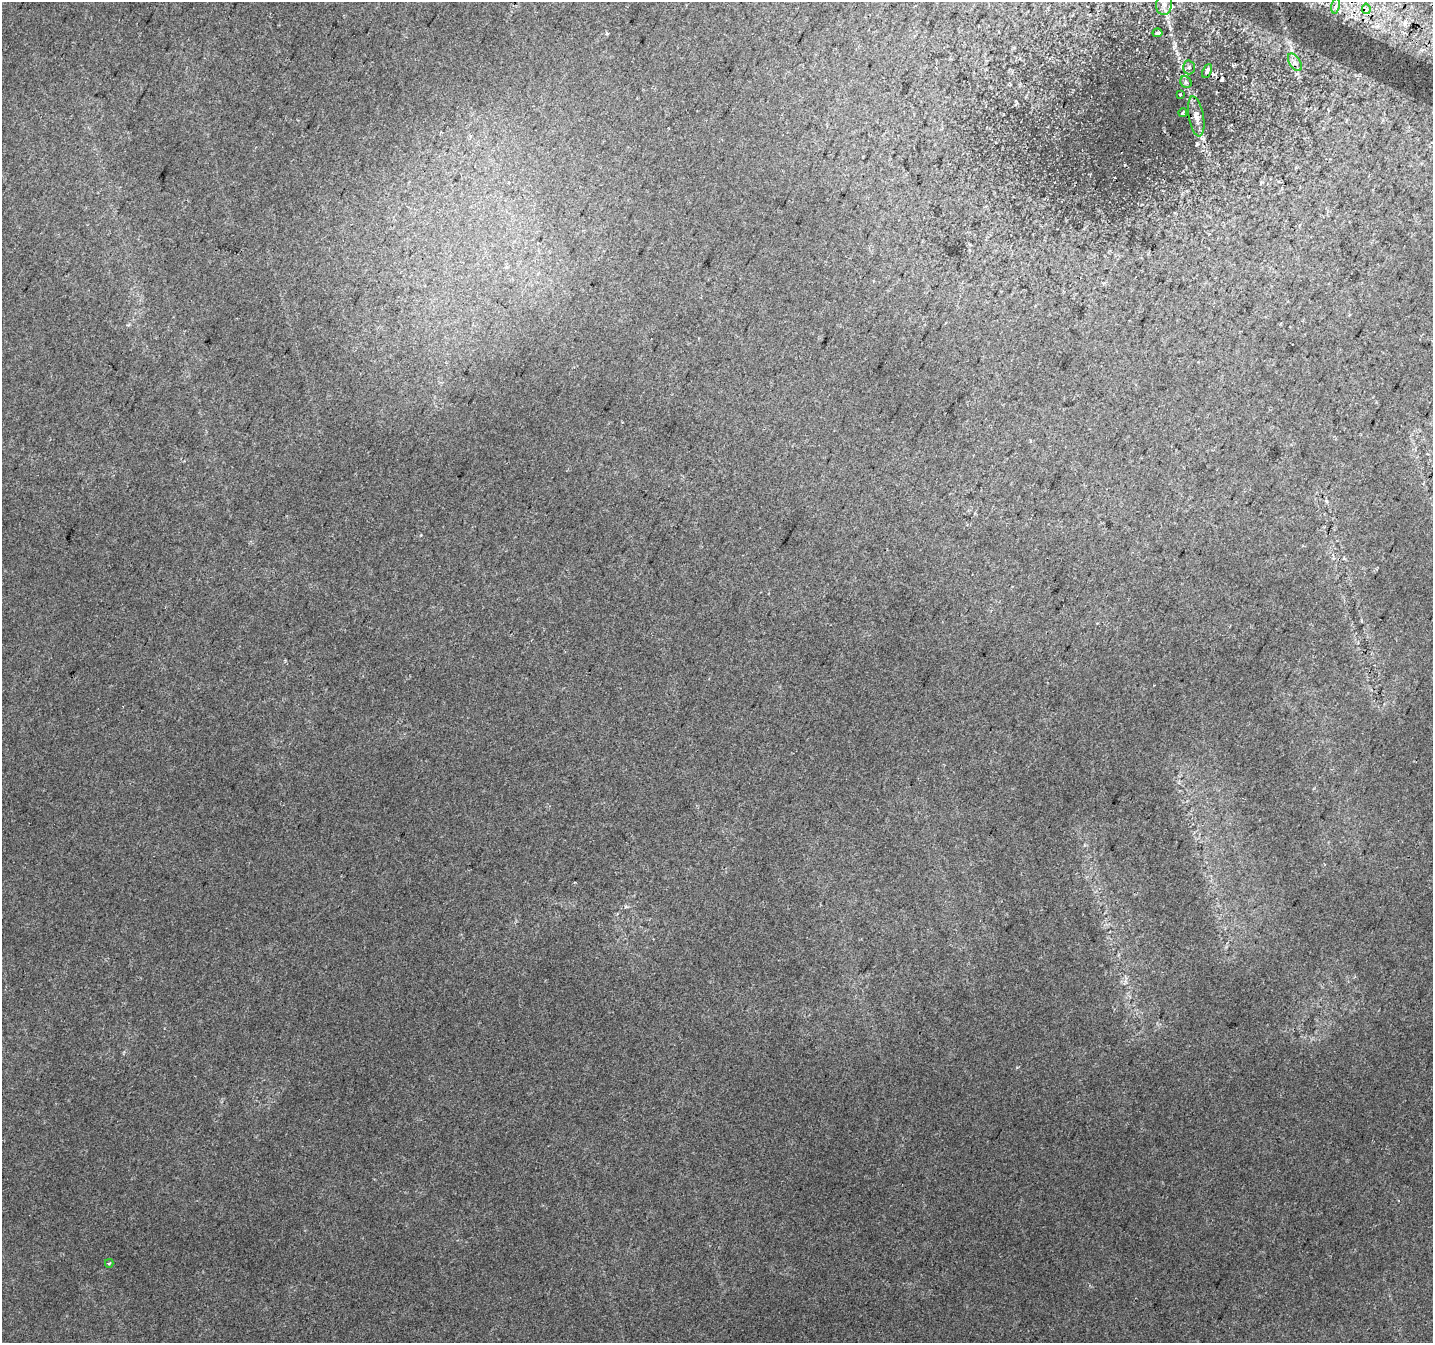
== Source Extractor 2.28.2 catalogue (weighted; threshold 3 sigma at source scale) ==
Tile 10 of 4 x 4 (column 2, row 3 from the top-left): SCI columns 1460-2890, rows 1648-2988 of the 5773 x 5911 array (HDU 1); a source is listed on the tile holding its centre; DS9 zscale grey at full resolution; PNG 1435 x 1345 px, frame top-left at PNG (2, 2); each listed source drawn as its Kron ellipse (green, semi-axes under 4 px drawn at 4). Shown black and unused: <1% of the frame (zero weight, under 2 of 3 exposures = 2% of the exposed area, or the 3 px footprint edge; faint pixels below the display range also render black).
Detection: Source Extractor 2.28.2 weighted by HDU 2 'WHT'; one run over the whole footprint, this tile lists its part. Background 0.0321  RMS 0.01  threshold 0.046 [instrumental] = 3 sigma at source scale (4.5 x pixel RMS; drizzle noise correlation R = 1.50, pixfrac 1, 0.0396/0.0396 arcsec/px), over >= 5 px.
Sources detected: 15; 2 cosmic-ray / hot-pixel residue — neither listed nor drawn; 1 inside a brighter listed object's ellipse — not listed separately; the other 12 listed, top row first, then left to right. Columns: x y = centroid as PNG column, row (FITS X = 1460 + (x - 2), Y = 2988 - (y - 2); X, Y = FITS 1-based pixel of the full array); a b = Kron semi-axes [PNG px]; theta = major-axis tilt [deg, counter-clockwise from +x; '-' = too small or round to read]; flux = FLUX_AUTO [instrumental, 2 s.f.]
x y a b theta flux
1164 5 10 8 82 5.9
1336 6 8 4 80 3
1366 9 5 4 - 13
1157 33 5 2 - 1.6
1295 62 10 5 -57 4.2
1189 67 7 5 88 2.5
1207 71 7 4 64 2.5
1186 82 6 5 - 2.3
1180 94 3 2 - 0.84
1183 113 4 3 - 1.8
1196 116 20 7 -80 9.2
109 1263 4 3 - 1.2
Overlapping masked pixels (flux is a lower limit): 2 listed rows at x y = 1366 9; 1157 33
Isophote crosses this tile's border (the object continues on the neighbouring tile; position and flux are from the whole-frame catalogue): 1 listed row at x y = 1164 5